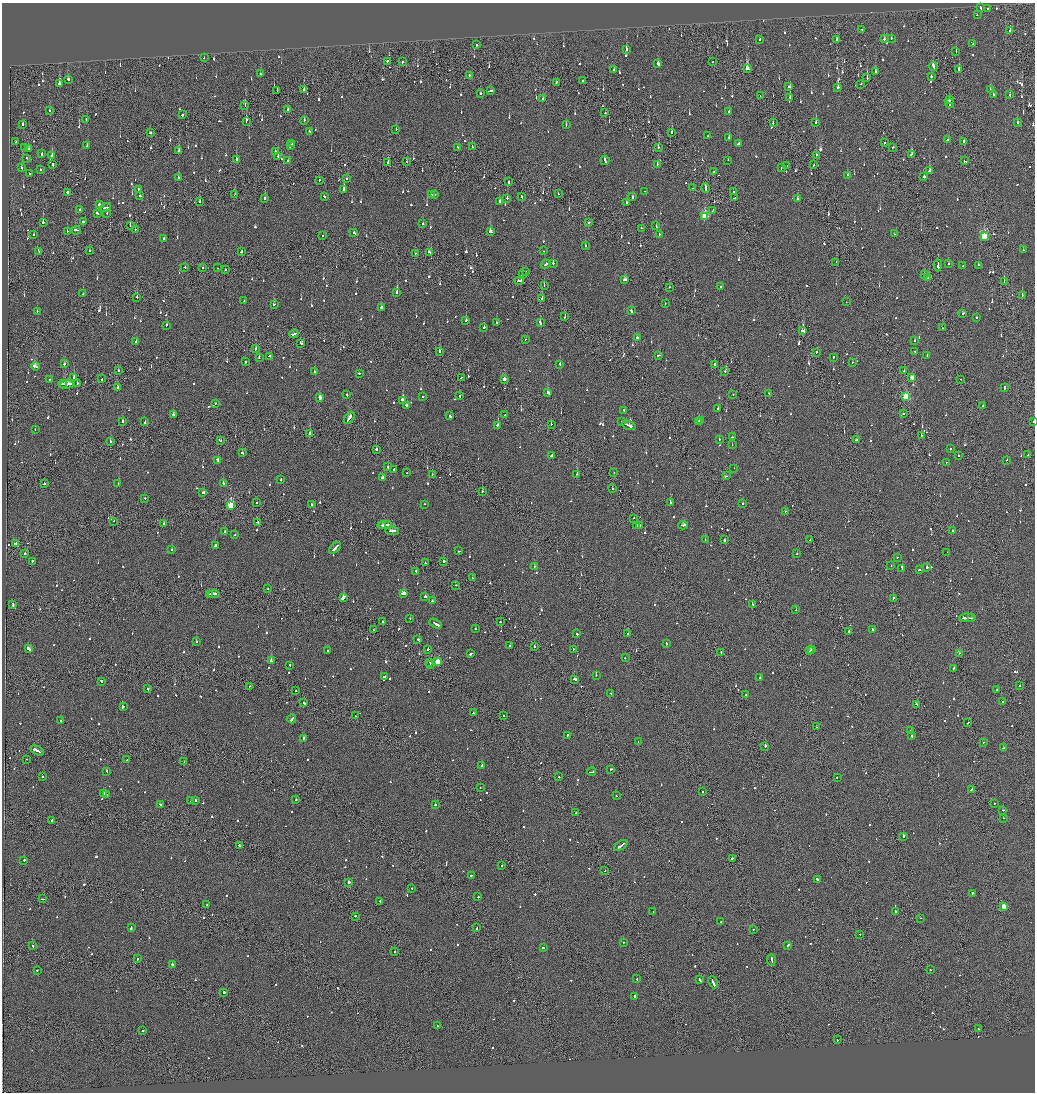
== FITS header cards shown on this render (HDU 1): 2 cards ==
NAXIS1  =                 2065
NAXIS2  =                 2180

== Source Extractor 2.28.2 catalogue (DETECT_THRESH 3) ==
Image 2065 x 2180 px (HDU 1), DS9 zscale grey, zoomed out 1/2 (1 PNG px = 2 x 2 image px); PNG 1037 x 1094 px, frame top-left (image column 1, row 2179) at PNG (2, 3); each listed source drawn as its Kron ellipse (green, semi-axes under 4 px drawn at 4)
Background -0.119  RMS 0.067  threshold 0.201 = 3 sigma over >= 5 px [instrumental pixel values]
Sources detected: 1345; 84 cannot appear on this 1/2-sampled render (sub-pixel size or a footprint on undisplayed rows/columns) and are neither listed nor drawn; of the other 1261, the 500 brightest by FLUX_AUTO listed and drawn (761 fainter detections omitted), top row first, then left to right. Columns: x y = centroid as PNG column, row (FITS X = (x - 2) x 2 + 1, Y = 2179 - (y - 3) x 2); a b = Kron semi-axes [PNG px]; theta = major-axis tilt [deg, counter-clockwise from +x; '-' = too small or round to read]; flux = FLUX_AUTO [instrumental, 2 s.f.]
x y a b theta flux
981 7 3 2 - 190
988 8 2 2 - 130
977 15 2 2 - 130
862 30 2 2 - 100
1010 30 2 1 - 200
891 38 2 2 - 140
760 39 2 2 - 170
836 39 2 1 - 270
884 39 2 2 - 110
973 44 2 2 - 100
476 45 2 2 - 93
626 49 2 2 - 150
956 51 2 2 - 90
204 58 2 2 - 150
388 61 3 2 - 150
402 62 2 1 - 300
712 62 2 2 - 98
658 64 3 2 - 150
933 66 4 2 - 380
748 68 3 2 - 3100
959 69 3 2 - 420
614 70 2 2 - 200
875 72 2 2 - 410
260 74 2 2 - 100
469 76 2 2 - 250
931 76 2 2 - 390
867 78 3 2 - 850
68 79 2 2 - 150
583 81 2 2 - 130
556 82 3 2 - 150
59 84 3 2 - 550
861 84 2 1 - 150
789 87 3 2 - 110
838 87 2 2 - 1100
304 89 2 1 - 250
990 90 2 2 - 200
277 91 2 1 - 92
490 91 4 2 - 240
480 94 2 2 - 440
993 94 2 2 - 150
1010 95 2 2 - 170
760 96 2 1 - 100
790 97 2 2 - 140
543 98 2 2 - 160
949 100 3 2 - 230
949 103 5 1 - 370
245 106 2 1 - 300
287 110 2 2 - 130
50 111 2 2 - 250
729 112 2 2 - 120
605 113 2 1 - 360
182 115 2 2 - 390
86 119 2 2 - 140
304 120 2 2 - 160
246 121 4 2 - 320
773 123 2 2 - 170
816 123 2 2 - 180
1017 123 2 2 - 160
23 124 2 2 - 99
566 124 3 2 - 150
396 129 2 2 - 120
309 131 2 2 - 100
150 133 2 2 - 230
671 133 3 2 - 200
708 136 2 2 - 92
729 138 2 2 - 270
948 140 2 2 - 170
964 141 3 1 - 170
16 142 2 2 - 120
884 143 2 2 - 330
292 144 2 1 - 130
739 144 3 2 - 150
290 145 3 2 - 190
87 146 3 2 - 160
24 147 2 1 - 140
458 147 2 2 - 110
472 147 2 2 - 120
658 147 2 2 - 190
893 147 2 2 - 110
28 149 3 2 - 160
178 151 2 2 - 170
276 151 3 2 - 150
42 153 3 2 - 180
911 154 4 2 - 310
52 155 2 2 - 590
816 155 2 2 - 130
278 157 3 2 - 770
27 158 2 2 - 110
236 159 2 2 - 370
605 160 5 2 - 340
728 160 2 2 - 110
287 161 2 2 - 110
407 161 2 1 - 110
964 161 2 2 - 130
388 163 2 2 - 390
657 164 3 2 - 250
53 165 3 2 - 400
814 165 2 2 - 110
787 166 2 2 - 100
22 168 2 2 - 340
781 168 2 2 - 110
40 169 2 2 - 140
930 170 3 2 - 110
714 172 2 1 - 1100
29 174 2 2 - 95
847 175 2 2 - 100
924 177 2 2 - 360
178 178 2 2 - 240
346 178 2 2 - 140
319 180 2 1 - 100
508 182 2 1 - 710
692 188 2 2 - 110
706 188 5 1 - 240
138 189 4 2 - 270
344 190 3 2 - 570
644 191 2 1 - 120
733 191 2 2 - 350
67 192 3 2 - 570
558 194 2 1 - 130
234 195 2 1 - 92
431 195 2 2 - 300
435 195 2 2 - 140
140 196 2 2 - 480
521 196 2 1 - 650
324 197 3 2 - 180
632 197 3 2 - 200
265 198 2 2 - 510
507 198 2 2 - 280
734 198 2 2 - 220
797 199 2 2 - 95
199 202 2 2 - 150
499 202 3 2 - 460
627 202 2 2 - 160
99 204 2 2 - 500
106 208 5 2 - 340
80 210 2 2 - 910
713 210 3 1 - 160
97 213 3 2 - 150
107 214 2 2 - 100
705 216 3 3 - 880
83 221 2 2 - 160
43 222 2 2 - 590
588 222 2 1 - 310
423 224 2 2 - 530
130 226 2 1 - 500
656 226 2 2 - 140
641 228 2 2 - 94
76 230 4 2 - 250
135 230 2 2 - 130
67 232 2 2 - 130
490 232 3 2 - 530
354 233 2 2 - 160
33 234 2 2 - 97
659 234 2 2 - 110
894 234 2 2 - 150
322 235 2 2 - 91
984 236 3 3 - 790
164 238 2 2 - 170
586 246 2 2 - 140
1023 250 2 2 - 200
89 251 2 2 - 110
544 251 2 2 - 140
39 252 2 2 - 170
241 252 2 1 - 760
429 252 3 2 - 290
415 253 2 1 - 96
836 262 2 1 - 160
553 263 2 2 - 280
546 264 5 2 - 330
948 264 2 2 - 130
938 265 6 2 87 390
979 265 2 2 - 140
963 266 2 2 - 110
202 267 2 1 - 160
185 268 2 2 - 200
218 268 2 1 - 110
225 269 2 1 - 160
525 272 2 2 - 230
924 274 2 2 - 120
522 275 3 1 - 110
928 277 3 2 - 150
625 280 3 2 - 230
519 281 4 2 - 390
1004 282 3 1 - 290
544 285 2 1 - 120
720 286 2 2 - 240
669 287 2 2 - 95
397 293 2 2 - 810
83 294 2 2 - 200
1022 295 2 2 - 140
137 297 2 2 - 300
542 299 2 1 - 800
244 301 2 2 - 110
846 302 2 1 - 100
665 304 2 1 - 130
274 305 3 2 - 160
381 307 2 2 - 260
37 311 2 2 - 250
631 311 3 2 - 160
963 314 2 2 - 190
565 317 2 2 - 280
976 317 2 1 - 490
466 320 2 2 - 110
497 323 3 2 - 170
540 323 3 2 - 410
166 325 2 2 - 110
483 327 3 2 - 190
942 328 2 1 - 98
803 331 3 2 - 240
294 334 4 2 - 370
637 338 3 2 - 250
525 339 2 1 - 200
136 341 2 2 - 200
914 341 2 2 - 120
301 344 3 2 - 260
256 349 3 2 - 100
439 351 3 2 - 250
817 352 2 1 - 160
915 352 3 2 - 140
659 355 4 2 - 180
269 356 3 2 - 430
927 356 3 2 - 170
833 357 2 2 - 110
259 358 2 2 - 280
246 362 2 2 - 500
852 362 2 2 - 94
64 364 2 2 - 93
560 364 2 2 - 100
715 364 2 2 - 92
35 366 4 2 - 280
118 371 2 2 - 120
725 371 2 2 - 190
904 371 2 2 - 110
314 372 2 2 - 140
359 373 2 1 - 180
74 377 2 1 - 1000
912 377 3 2 - 140
461 378 2 2 - 97
102 379 2 1 - 110
504 379 3 2 - 120
961 379 2 1 - 130
49 380 2 1 - 110
77 383 2 1 - 390
63 384 4 2 - 230
67 384 6 2 4 410
117 387 2 2 - 250
1004 388 3 2 - 270
548 393 4 2 - 310
768 393 2 2 - 210
733 394 2 1 - 180
347 395 3 2 - 110
422 396 2 2 - 92
460 396 2 2 - 91
906 397 3 3 - 950
320 398 3 2 - 170
403 400 3 2 - 1100
215 403 2 2 - 110
406 405 2 2 - 670
983 406 2 2 - 110
718 408 2 2 - 95
624 410 2 2 - 97
173 414 2 2 - 320
903 414 2 1 - 300
505 415 2 2 - 150
450 416 2 2 - 680
349 418 7 2 55 420
701 420 2 2 - 100
122 421 2 2 - 630
699 421 2 2 - 99
145 422 3 2 - 170
622 422 2 2 - 250
1034 422 2 1 - 140
551 424 2 1 - 530
497 425 2 2 - 840
629 425 7 2 -20 660
35 429 2 1 - 360
309 433 2 2 - 100
921 435 2 2 - 440
732 437 2 2 - 700
719 439 2 2 - 110
856 440 2 2 - 110
110 441 2 2 - 340
220 441 2 1 - 93
732 444 2 2 - 140
376 449 2 2 - 300
950 449 2 2 - 97
242 453 3 2 - 130
551 455 3 2 - 170
1028 455 2 1 - 160
958 456 2 1 - 250
218 460 3 2 - 310
1007 460 2 2 - 100
946 462 2 2 - 190
388 467 2 2 - 320
734 468 2 1 - 230
394 469 2 2 - 110
407 473 2 1 - 150
614 473 2 2 - 92
432 474 2 1 - 110
577 474 2 2 - 120
726 476 3 2 - 270
383 478 3 2 - 530
281 479 2 2 - 110
118 483 2 2 - 210
223 483 2 2 - 580
44 484 2 2 - 160
612 488 2 2 - 180
482 491 2 2 - 170
203 492 3 2 - 170
145 498 2 2 - 110
670 502 2 2 - 110
257 503 2 1 - 110
742 503 2 2 - 290
311 504 2 2 - 130
424 504 2 1 - 140
231 505 3 3 - 840
785 511 2 2 - 140
634 518 2 2 - 140
114 521 2 1 - 170
258 522 3 2 - 170
164 523 2 2 - 170
382 525 2 2 - 310
385 525 7 2 3 680
683 525 5 2 - 400
636 526 2 2 - 130
639 526 4 2 - 290
225 531 2 2 - 95
392 531 7 2 -1 510
952 531 2 2 - 120
234 535 2 2 - 110
705 539 2 2 - 120
724 540 2 2 - 840
810 540 2 2 - 95
15 543 3 2 - 310
216 545 3 2 - 260
335 548 7 2 43 1300
171 549 2 2 - 160
459 551 2 2 - 100
947 552 2 1 - 92
797 553 2 2 - 110
25 554 2 2 - 150
897 557 2 2 - 130
32 561 3 2 - 160
444 561 2 2 - 700
425 563 2 2 - 160
891 565 2 2 - 110
534 567 2 2 - 120
902 568 4 2 - 240
927 568 2 2 - 97
919 570 2 2 - 310
416 571 2 2 - 130
472 578 2 2 - 120
455 585 2 2 - 90
268 589 2 2 - 110
403 593 4 2 - 340
210 594 3 1 - 380
214 594 6 2 6 330
343 597 4 2 - 1900
425 597 2 2 - 540
893 598 2 1 - 150
432 601 3 2 - 170
13 604 4 2 - 220
753 604 3 2 - 300
796 610 2 2 - 100
410 618 2 1 - 140
967 618 8 2 3 540
971 618 2 1 - 120
383 621 2 2 - 150
500 622 2 2 - 110
436 624 7 2 -29 470
475 629 2 2 - 100
872 629 2 2 - 260
373 630 2 2 - 100
849 631 2 2 - 170
627 633 2 1 - 120
577 634 2 2 - 230
418 640 2 2 - 100
196 642 2 2 - 180
666 643 3 2 - 130
510 645 2 2 - 120
534 646 2 1 - 400
28 648 4 2 - 720
428 649 2 2 - 110
573 649 2 2 - 140
812 649 3 2 - 200
327 650 2 1 - 110
810 651 4 2 - 240
721 652 2 1 - 98
959 653 2 1 - 120
471 654 3 2 - 200
625 658 2 2 - 270
271 660 2 2 - 460
438 662 3 3 - 470
429 663 3 1 - 200
290 665 2 2 - 120
430 665 3 1 - 150
954 668 3 2 - 170
596 675 2 1 - 120
385 677 3 2 - 140
760 678 2 2 - 150
574 679 3 2 - 240
101 681 2 2 - 230
1020 686 2 2 - 120
249 687 2 1 - 360
148 689 2 2 - 120
997 689 2 2 - 98
296 691 2 1 - 110
611 693 2 2 - 160
746 695 2 1 - 92
1002 701 2 1 - 210
304 703 2 2 - 140
916 704 2 2 - 190
123 706 2 2 - 120
473 713 2 2 - 410
355 716 2 1 - 170
503 716 2 1 - 200
292 719 4 2 - 380
61 720 2 2 - 130
968 723 3 1 - 150
816 727 2 1 - 110
911 731 2 2 - 180
567 736 2 2 - 230
912 736 2 2 - 360
303 738 2 2 - 280
638 742 2 2 - 180
983 743 2 1 - 130
765 746 2 2 - 630
1003 748 3 1 - 180
37 750 7 2 -27 620
27 759 2 1 - 120
127 760 2 1 - 96
184 762 2 1 - 140
482 765 2 2 - 150
611 769 2 2 - 190
107 771 2 2 - 140
591 772 4 1 - 260
43 777 2 1 - 150
559 777 2 2 - 120
837 777 2 1 - 96
480 788 2 2 - 98
971 790 3 2 - 390
702 792 2 1 - 110
104 793 4 2 - 350
106 794 3 1 - 270
616 796 2 2 - 110
190 800 2 2 - 130
196 800 2 2 - 150
296 800 2 2 - 270
160 804 3 2 - 180
994 804 2 1 - 430
435 805 2 2 - 740
1003 810 3 2 - 190
576 813 2 2 - 140
1003 818 2 2 - 230
52 820 2 2 - 140
903 836 3 2 - 810
239 845 2 2 - 160
621 845 8 2 34 600
733 858 3 2 - 240
24 860 2 2 - 280
502 866 2 2 - 170
605 871 2 1 - 230
471 875 2 2 - 330
818 880 3 2 - 340
348 882 2 2 - 400
411 888 2 2 - 230
972 894 3 2 - 130
478 897 2 2 - 290
42 899 3 2 - 420
380 901 2 2 - 130
206 905 2 1 - 99
1004 906 3 3 - 250
653 912 2 2 - 140
895 912 2 2 - 580
355 916 2 2 - 220
921 918 2 1 - 130
721 922 2 2 - 240
131 927 4 2 - 230
477 928 3 1 - 200
753 929 2 1 - 110
860 934 2 1 - 100
623 942 2 2 - 200
788 945 3 2 - 490
33 946 2 2 - 120
543 948 2 2 - 120
394 951 2 1 - 110
137 959 2 2 - 120
771 960 5 1 - 400
172 964 2 2 - 280
37 970 2 2 - 110
930 970 2 2 - 110
637 979 2 2 - 99
700 980 4 2 - 340
713 982 6 2 -65 600
224 992 2 2 - 350
635 997 2 2 - 97
437 1026 2 2 - 100
978 1029 2 2 - 570
142 1031 2 2 - 110
837 1040 2 2 - 150
At the frame edge (FLAGS 8, measured only in part): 1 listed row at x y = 1034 422
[761 fainter detections neither listed nor drawn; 84 sub-pixel or undisplayed-footprint detections neither listed nor drawn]